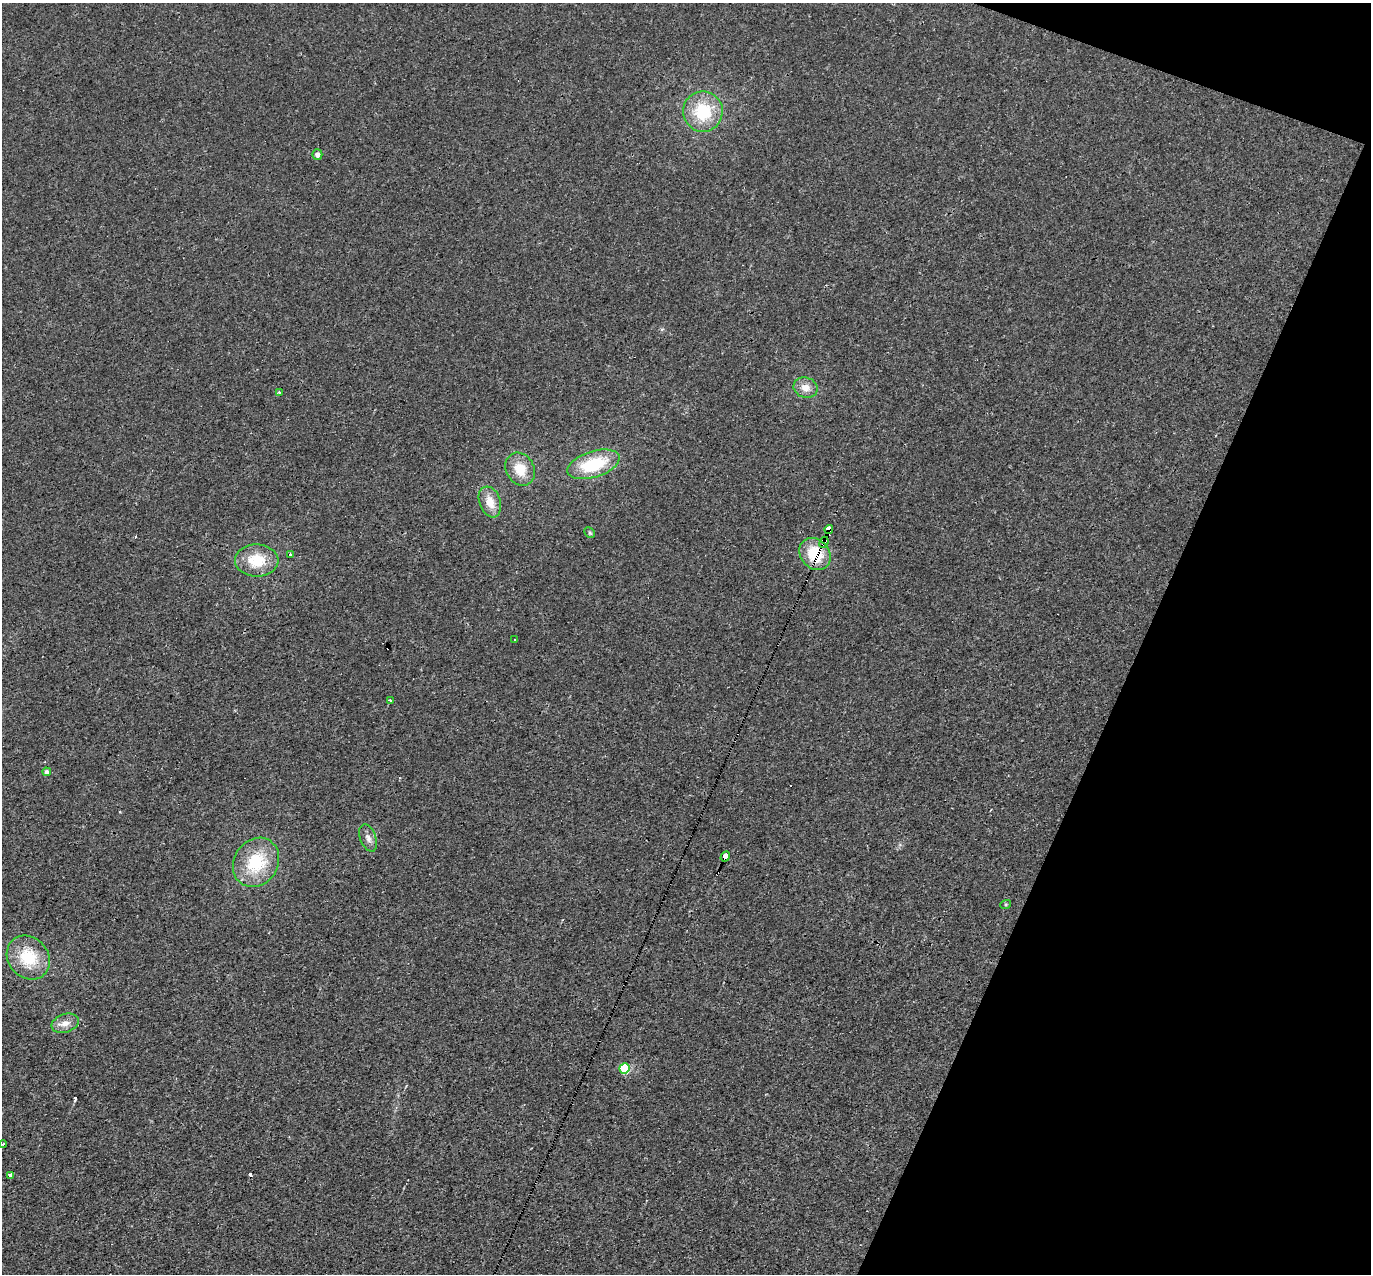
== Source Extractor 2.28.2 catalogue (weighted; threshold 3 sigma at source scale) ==
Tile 8 of 4 x 4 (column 4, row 2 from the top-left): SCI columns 4107-5475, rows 2813-4084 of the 5475 x 5491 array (HDU 1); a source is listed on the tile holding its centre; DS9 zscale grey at full resolution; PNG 1373 x 1276 px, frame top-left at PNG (2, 3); each listed source drawn as its Kron ellipse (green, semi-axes under 4 px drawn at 4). Shown black and unused: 19% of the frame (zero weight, under 3 of 4 exposures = <1% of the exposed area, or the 3 px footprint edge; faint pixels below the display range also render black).
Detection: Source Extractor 2.28.2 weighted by HDU 2 'WHT'; one run over the whole footprint, this tile lists its part. Background 0.0011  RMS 0.0017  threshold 0.00757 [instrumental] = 3 sigma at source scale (4.5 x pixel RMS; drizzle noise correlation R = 1.50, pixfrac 1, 0.05/0.05 arcsec/px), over >= 5 px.
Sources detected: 30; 5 cosmic-ray / hot-pixel residue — neither listed nor drawn; the other 25 listed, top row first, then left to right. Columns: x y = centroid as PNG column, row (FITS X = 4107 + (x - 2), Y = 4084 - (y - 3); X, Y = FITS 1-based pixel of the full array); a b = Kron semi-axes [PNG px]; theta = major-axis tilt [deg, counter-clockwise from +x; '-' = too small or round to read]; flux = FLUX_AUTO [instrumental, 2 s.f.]
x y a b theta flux
703 112 20 20 - 7.7
317 154 5 5 - 1
805 388 12 10 -19 1.6
279 392 3 3 - 0.25
593 464 27 13 17 9.3
520 469 17 14 -60 3.5
490 502 16 10 -70 2.4
829 529 4 3 - 240
590 533 6 4 -45 0.24
824 542 5 3 - 33
290 554 3 3 - 0.25
815 554 17 14 -49 6.1
257 560 22 16 -2 5
515 639 3 3 - 0.43
390 701 3 3 - 0.41
47 772 4 4 - 0.59
368 838 14 8 -70 0.94
725 856 5 4 - 39
256 862 26 22 57 8.3
1006 904 5 3 - 0.19
28 958 23 20 -48 6.5
65 1023 14 9 19 1.4
624 1068 5 5 - 11
3 1144 4 2 - 0.15
11 1175 3 3 - 0.54
Overlapping masked pixels (flux is a lower limit): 4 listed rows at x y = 829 529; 824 542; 815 554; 725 856